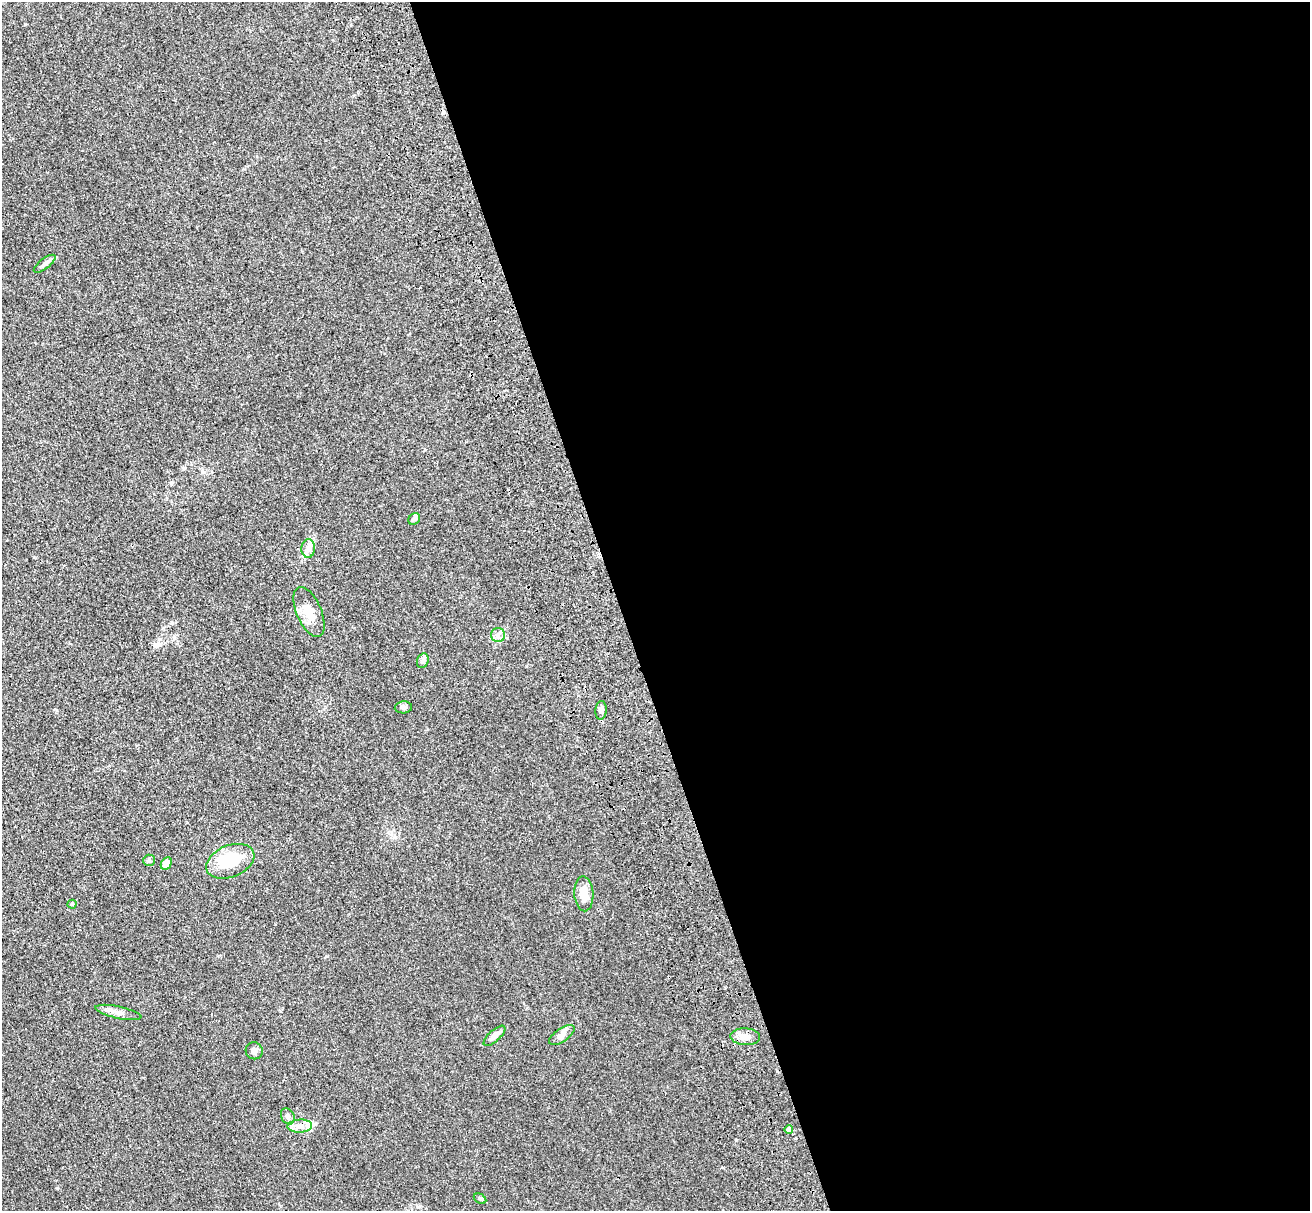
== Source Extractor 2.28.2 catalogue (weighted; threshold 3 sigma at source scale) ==
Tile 8 of 4 x 4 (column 4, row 2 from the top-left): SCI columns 4101-5408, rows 2857-4065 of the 5581 x 5561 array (HDU 1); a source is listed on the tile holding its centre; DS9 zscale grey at full resolution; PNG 1312 x 1213 px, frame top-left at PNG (2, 2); each listed source drawn as its Kron ellipse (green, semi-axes under 4 px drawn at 4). Shown black and unused: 53% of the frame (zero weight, under 3 of 4 exposures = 11% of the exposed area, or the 3 px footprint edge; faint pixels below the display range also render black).
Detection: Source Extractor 2.28.2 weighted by HDU 2 'WHT'; one run over the whole footprint, this tile lists its part. Background 0.0493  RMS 0.0055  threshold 0.025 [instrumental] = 3 sigma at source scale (4.5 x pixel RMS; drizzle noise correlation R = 1.50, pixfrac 1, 0.05/0.05 arcsec/px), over >= 5 px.
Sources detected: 26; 4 inside a brighter listed object's ellipse — not listed separately; the other 22 listed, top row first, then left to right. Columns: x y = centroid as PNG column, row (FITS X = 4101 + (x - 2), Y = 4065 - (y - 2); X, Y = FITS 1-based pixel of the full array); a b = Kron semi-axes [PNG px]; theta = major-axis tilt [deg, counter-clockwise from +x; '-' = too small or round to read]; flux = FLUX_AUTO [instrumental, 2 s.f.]
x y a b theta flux
45 264 13 5 38 1.9
414 519 6 5 - 1
308 549 9 7 89 2.4
309 612 27 12 -66 8.1
498 635 7 7 - 1.9
423 661 7 5 70 1.1
403 707 8 6 5 1.4
601 710 9 5 84 1.5
149 860 6 5 - 0.87
230 861 25 16 22 17
166 863 7 5 63 4
584 894 17 9 -86 5.5
72 904 4 4 - 0.49
118 1012 23 6 -12 3.4
562 1035 15 6 34 2.6
494 1036 14 5 42 2.7
745 1037 15 8 -3 3.9
254 1051 8 8 - 1.8
288 1116 8 6 -64 1.6
300 1126 12 6 3 3.4
789 1129 4 4 - 3.5
480 1199 7 4 -30 0.81
Unlisted compact peaks at least as high as the median listed source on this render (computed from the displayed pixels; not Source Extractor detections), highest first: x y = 57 1188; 326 956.